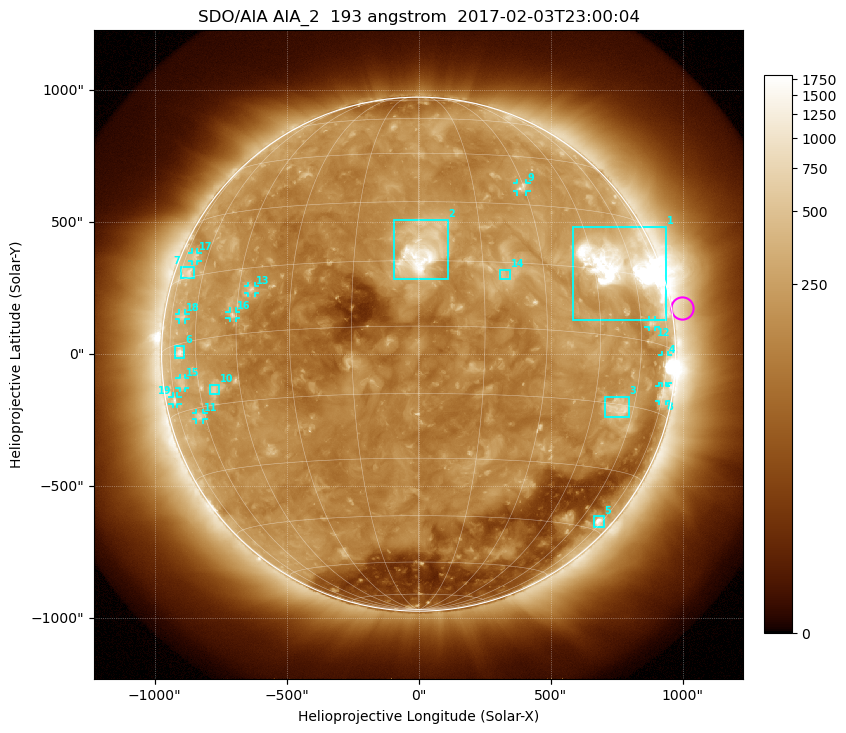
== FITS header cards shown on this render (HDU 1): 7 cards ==
TELESCOP= 'SDO/AIA'
INSTRUME= 'AIA_2'
WAVELNTH=                  193
WAVEUNIT= 'angstrom'
DATE-OBS= '2017-02-03T23:00:04.84'
CTYPE1  = 'HPLN-TAN'
CTYPE2  = 'HPLT-TAN'

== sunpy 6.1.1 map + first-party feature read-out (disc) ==
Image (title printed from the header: SDO/AIA AIA_2  193 angstrom  2017-02-03T23:00:04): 1024 x 1024 px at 2.4 arcsec/px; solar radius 974 arcsec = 406 px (full disc in frame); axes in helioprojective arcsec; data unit not stated in the header (colour bar unlabelled)
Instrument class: DISC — disc imager (sunpy class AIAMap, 193 A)
Bright regions (active regions / flare kernels): reference = the median radial profile (limb darkening/brightening removed); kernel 9 px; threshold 5 sigma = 281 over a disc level ~155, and >= 1.15x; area >= 12 px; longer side >= 10 px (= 24 arcsec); searched inside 0.97 R_sun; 19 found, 19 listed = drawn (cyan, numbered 1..; 11 of them under ~33 arcsec drawn as corner ticks so the feature stays visible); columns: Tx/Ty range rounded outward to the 5 arcsec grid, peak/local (2 s.f.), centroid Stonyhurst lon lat
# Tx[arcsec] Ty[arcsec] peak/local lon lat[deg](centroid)
1 585..935 130..485 20 +55 +17
2 -95..110 280..510 13 +1 +17
3 705..800 -240..-160 4.5 +54 -16
4 925..945 -110..-5 13 +74 -5
5 665..700 -655..-615 6.6 +72 -43
6 -925..-885 -15..30 5.8 -68 -2
7 -900..-850 285..330 3.8 -69 +16
8 910..935 -180..-120 3.4 +75 -11
9 375..410 615..650 4.5 +29 +35
10 -790..-755 -150..-115 3.5 -54 -12
11 -845..-815 -250..-220 3.4 -63 -17
12 870..900 100..130 3.4 +65 +4
13 -645..-620 230..260 3.8 -41 +10
14 305..345 280..320 3.4 +20 +12
15 -905..-885 -130..-90 2.8 -68 -9
16 -715..-690 135..160 3.8 -46 +5
17 -860..-835 350..385 2.7 -67 +20
18 -910..-880 130..155 3 -67 +6
19 -930..-915 -190..-160 3 -75 -12
Off-limb structures (1.02-1.3 R_sun): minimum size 162 px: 4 found; the strongest spans PA ~245..310 deg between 1.02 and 1.3 R_sun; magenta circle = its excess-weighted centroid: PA ~280 deg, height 1.04 R_sun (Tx ~995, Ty ~175 arcsec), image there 1.5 x the reference